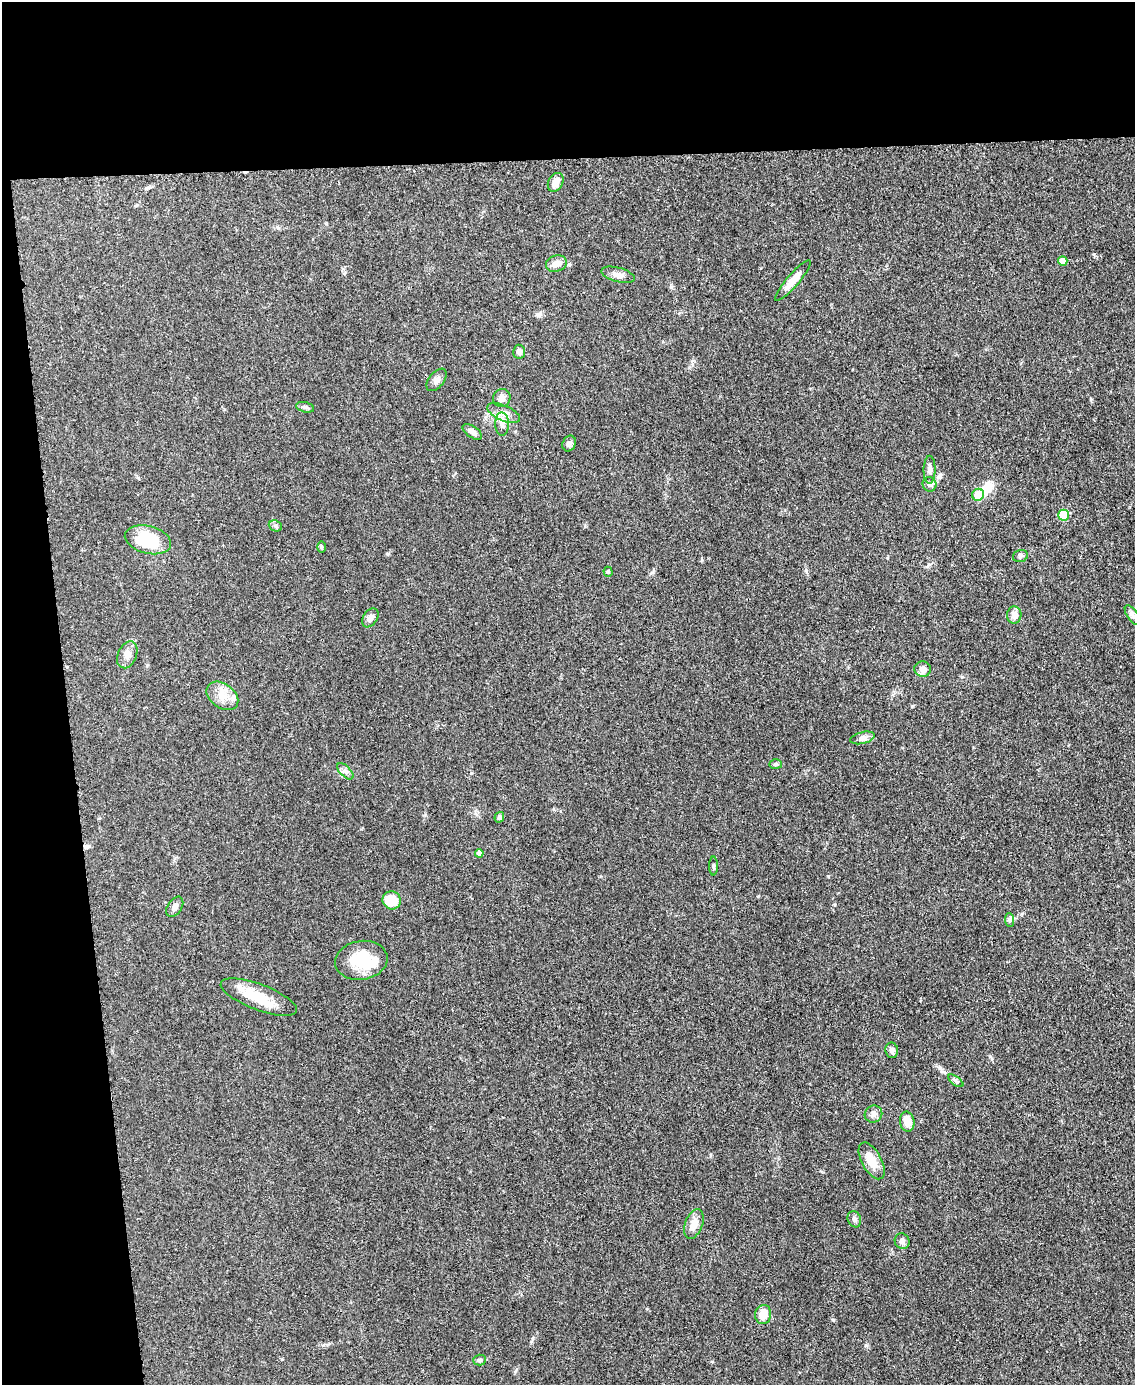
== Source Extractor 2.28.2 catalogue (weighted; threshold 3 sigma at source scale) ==
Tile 1 of 4 x 3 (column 1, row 1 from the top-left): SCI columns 4-1136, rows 3008-4390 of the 4542 x 4526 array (HDU 1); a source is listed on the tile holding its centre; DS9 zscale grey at full resolution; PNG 1137 x 1387 px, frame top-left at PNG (2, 2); each listed source drawn as its Kron ellipse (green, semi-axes under 4 px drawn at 4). Shown black and unused: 17% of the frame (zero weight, under 3 of 5 exposures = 1% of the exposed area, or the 3 px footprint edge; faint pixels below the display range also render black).
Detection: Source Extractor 2.28.2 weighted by HDU 2 'WHT'; one run over the whole footprint, this tile lists its part. Background 0.0625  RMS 0.0059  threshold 0.0264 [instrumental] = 3 sigma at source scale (4.5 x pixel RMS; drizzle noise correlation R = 1.50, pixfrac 1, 0.05/0.05 arcsec/px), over >= 5 px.
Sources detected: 52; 2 inside a brighter object's white glare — neither listed nor drawn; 1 inside a brighter listed object's ellipse — not listed separately; the other 49 listed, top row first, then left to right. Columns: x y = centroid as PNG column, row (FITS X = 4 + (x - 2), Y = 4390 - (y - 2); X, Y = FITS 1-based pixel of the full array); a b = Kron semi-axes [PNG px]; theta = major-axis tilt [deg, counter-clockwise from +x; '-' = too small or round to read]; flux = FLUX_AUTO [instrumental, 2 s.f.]
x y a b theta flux
556 182 10 7 61 4.5
1063 261 5 4 - 5.3
556 264 11 8 18 4.4
618 275 17 7 -15 3.4
793 281 26 6 49 6.6
519 352 7 6 - 2.6
437 380 13 7 52 2.7
502 398 9 8 - 2.9
305 407 9 5 -13 1.4
503 413 17 8 -24 4.7
502 424 11 7 -89 3
472 432 11 5 -36 2.8
569 443 8 6 67 2.1
930 470 14 6 90 2.7
929 484 7 7 - 1.8
978 495 6 6 - 10
1063 515 5 5 - 21
275 526 7 5 -22 1.1
148 540 23 13 -14 23
321 547 5 3 - 0.64
1020 556 7 5 16 1.5
608 572 5 4 - 0.99
1014 615 8 7 - 3.9
1132 615 11 5 -57 1.9
370 618 10 7 57 2.3
127 655 14 9 68 4
923 669 8 7 - 2.9
222 696 17 12 -36 7.1
862 738 12 6 13 2.4
776 764 6 4 -4 1.1
345 771 10 5 -45 1.9
499 817 5 4 - 1.5
479 853 4 4 - 2.3
714 866 9 3 -90 0.97
392 900 9 9 - 13
175 907 11 7 56 2.7
1009 920 7 4 -89 1.2
361 960 26 19 9 21
259 997 40 13 -21 16
892 1050 8 6 -80 2.4
956 1081 9 4 -36 1.3
873 1114 9 8 - 2.8
907 1122 10 7 -82 6
872 1161 20 9 -61 8.7
854 1219 8 6 -68 1.5
694 1224 15 8 70 5.6
902 1241 8 7 - 2.3
763 1314 9 8 - 7.2
479 1360 6 5 - 1
Unlisted compact peaks at least as high as the median listed source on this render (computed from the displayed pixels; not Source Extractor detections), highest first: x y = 866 1345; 1094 254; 828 876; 962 677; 471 773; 387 554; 671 286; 533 1338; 758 896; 912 706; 835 905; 806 570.